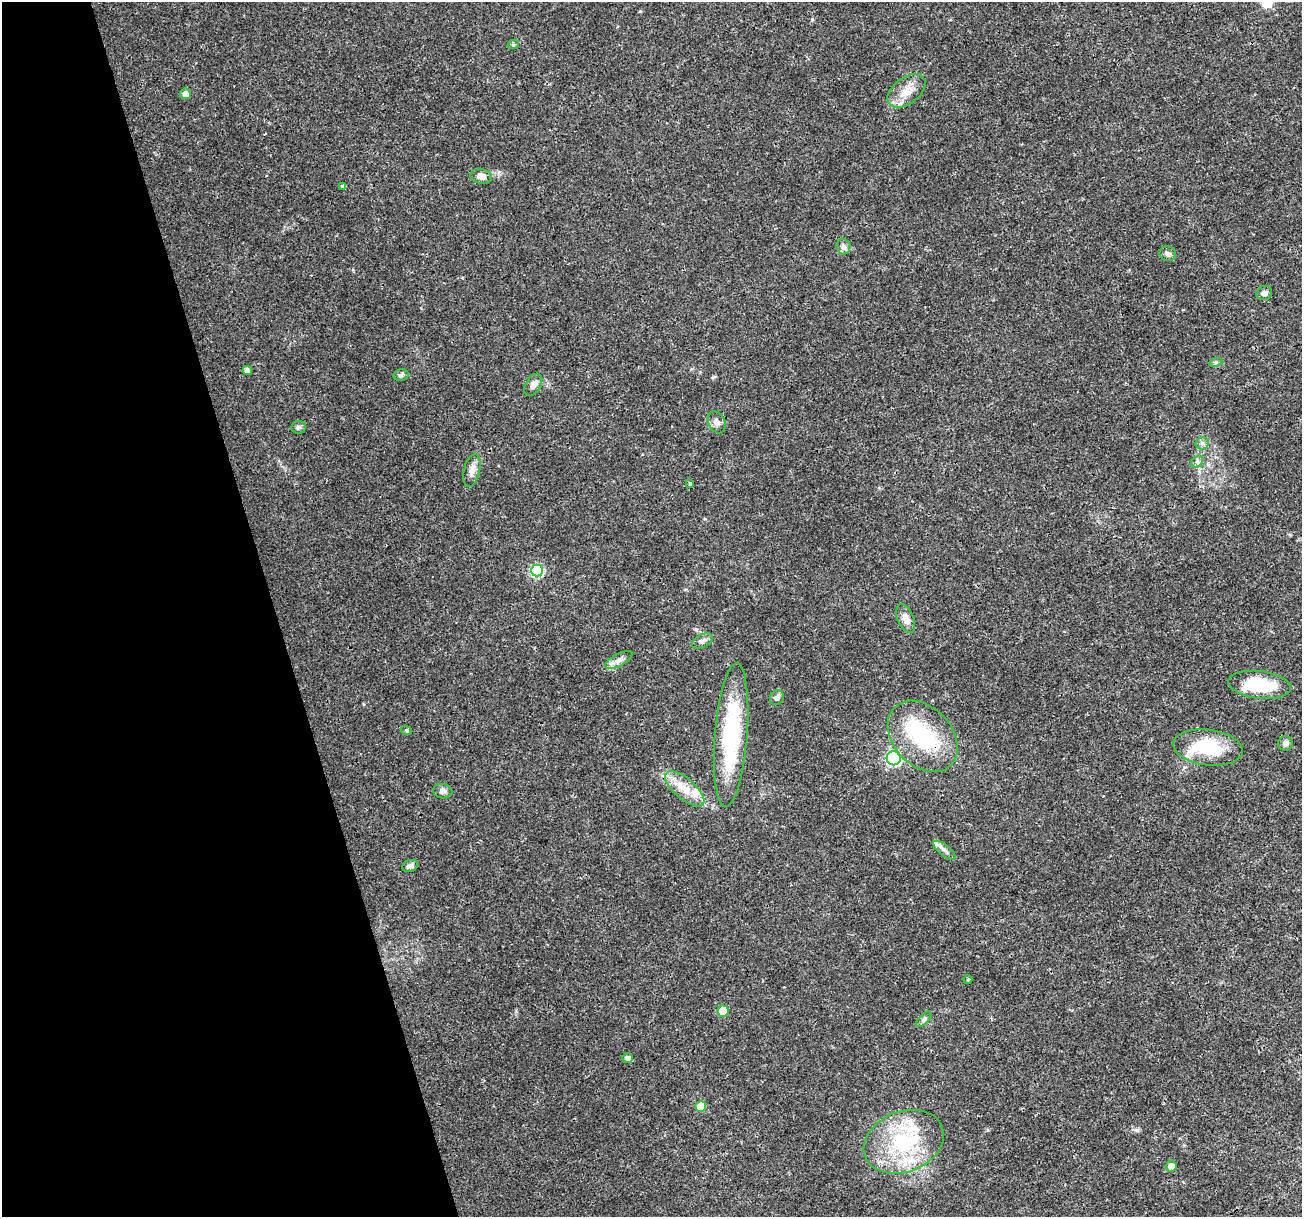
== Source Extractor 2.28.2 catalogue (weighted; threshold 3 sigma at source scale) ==
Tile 5 of 4 x 4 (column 1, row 2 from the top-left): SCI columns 12-1311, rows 2541-3755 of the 5216 x 5025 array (HDU 1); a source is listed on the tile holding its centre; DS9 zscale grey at full resolution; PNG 1304 x 1219 px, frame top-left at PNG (2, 2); each listed source drawn as its Kron ellipse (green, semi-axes under 4 px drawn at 4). Shown black and unused: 21% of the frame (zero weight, under 3 of 4 exposures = <1% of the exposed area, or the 3 px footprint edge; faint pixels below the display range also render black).
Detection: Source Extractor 2.28.2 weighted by HDU 2 'WHT'; one run over the whole footprint, this tile lists its part. Background 0.0139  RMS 0.0023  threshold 0.0104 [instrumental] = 3 sigma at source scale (4.5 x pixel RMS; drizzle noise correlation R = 1.50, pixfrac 1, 0.0396/0.0396 arcsec/px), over >= 5 px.
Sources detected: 44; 1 inside a brighter object's white glare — neither listed nor drawn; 2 inside a brighter listed object's ellipse — not listed separately; the other 41 listed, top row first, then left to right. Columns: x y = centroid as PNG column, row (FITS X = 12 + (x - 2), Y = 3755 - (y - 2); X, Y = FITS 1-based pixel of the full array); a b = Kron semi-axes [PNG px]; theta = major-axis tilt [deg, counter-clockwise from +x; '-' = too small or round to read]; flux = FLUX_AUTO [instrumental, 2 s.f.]
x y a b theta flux
513 45 6 4 18 0.32
906 91 22 13 37 3.6
186 94 5 5 - 1.5
481 176 11 7 -11 1.8
343 186 4 4 - 0.46
843 247 7 7 - 1.2
1168 254 8 7 - 0.79
1264 293 8 7 - 0.83
1216 362 7 4 19 0.35
247 371 5 4 - 1.2
401 375 7 5 14 0.54
533 385 12 7 59 1.3
717 422 11 8 -64 1.2
298 427 7 6 - 0.58
1202 443 6 6 - 0.62
1197 462 7 5 45 0.5
472 471 17 8 77 1.6
690 484 4 3 - 0.26
537 571 6 6 - 24
906 619 15 8 -67 1.9
702 641 11 6 26 0.87
619 660 15 6 28 1.3
1260 685 31 13 -7 12
777 698 7 6 - 0.76
406 730 6 3 -17 0.3
731 735 72 16 85 25
923 736 40 29 -46 18
1285 743 7 7 - 0.84
1208 747 35 17 -7 13
894 758 7 7 - 42
685 789 24 10 -40 4.2
443 791 9 7 -8 1.1
944 850 13 5 -38 0.95
410 866 8 5 22 0.96
968 980 4 4 - 0.27
723 1011 5 5 - 6.1
924 1019 10 5 46 0.68
628 1058 5 5 - 0.89
701 1107 5 5 - 4.8
904 1142 41 30 22 21
1171 1166 5 5 - 1.6
Overlapping masked pixels (flux is a lower limit): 1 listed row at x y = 923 736
Unlisted compact peaks at least as high as the median listed source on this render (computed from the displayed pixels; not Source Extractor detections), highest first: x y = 812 19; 1137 1130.